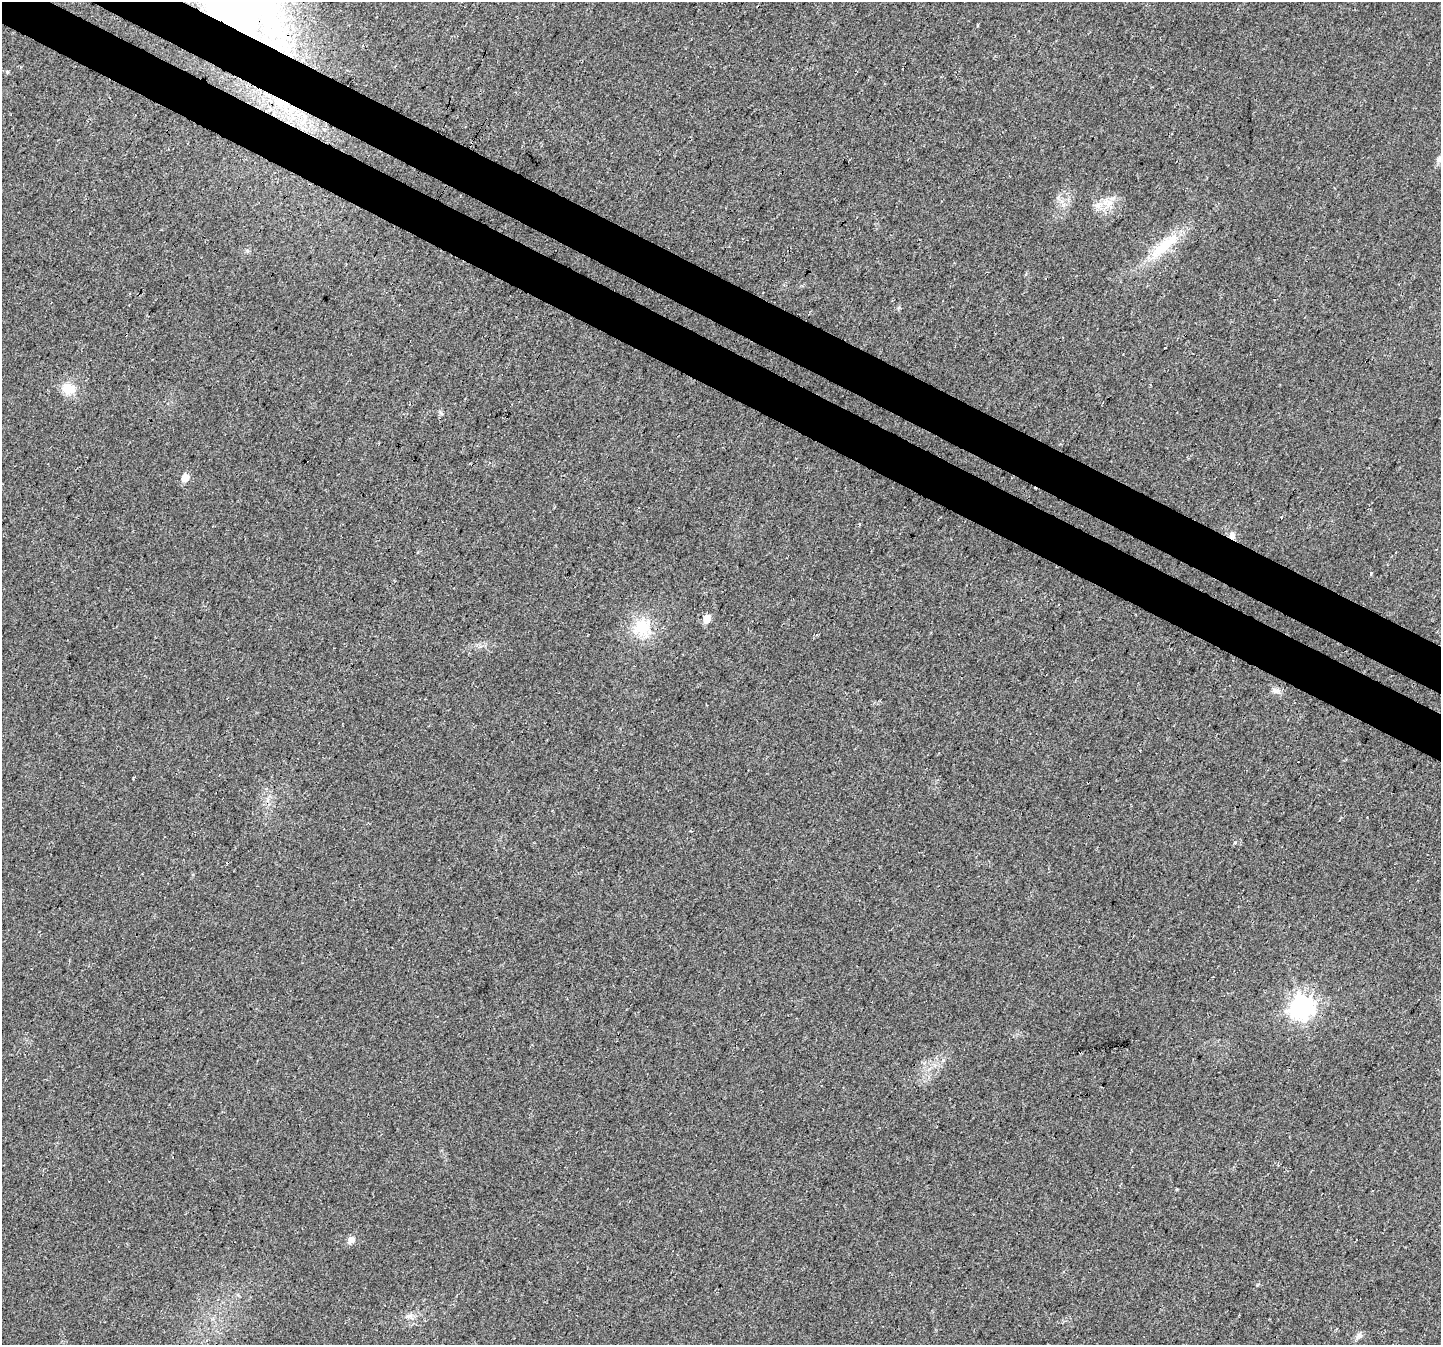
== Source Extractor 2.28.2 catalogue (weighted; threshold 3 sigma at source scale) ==
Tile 11 of 4 x 4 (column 3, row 3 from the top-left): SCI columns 2909-4347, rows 1597-2939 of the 5830 x 5942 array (HDU 1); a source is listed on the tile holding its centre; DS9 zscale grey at full resolution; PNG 1443 x 1347 px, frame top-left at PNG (2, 2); no overlay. Shown black and unused: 7% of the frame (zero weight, under 3 of 4 exposures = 5% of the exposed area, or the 3 px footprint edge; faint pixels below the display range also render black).
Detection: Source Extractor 2.28.2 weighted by HDU 2 'WHT'; one run over the whole footprint, this tile lists its part. Background 0.023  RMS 0.0072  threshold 0.0325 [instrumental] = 3 sigma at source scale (4.5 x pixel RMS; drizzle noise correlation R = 1.50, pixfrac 1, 0.0396/0.0396 arcsec/px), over >= 5 px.
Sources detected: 16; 1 cosmic-ray / hot-pixel residue — not listed; the other 15 listed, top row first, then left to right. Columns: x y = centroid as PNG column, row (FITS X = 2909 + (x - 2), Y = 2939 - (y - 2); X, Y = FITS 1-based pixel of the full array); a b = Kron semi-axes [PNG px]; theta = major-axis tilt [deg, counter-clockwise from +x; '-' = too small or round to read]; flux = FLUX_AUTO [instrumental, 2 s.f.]
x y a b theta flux
1439 159 11 7 68 2.9
1107 203 18 11 -1 10
1164 246 52 14 41 29
68 389 15 12 -16 13
185 478 6 6 - 10
1232 535 11 7 79 3.3
1371 573 3 3 - 2.1
707 619 6 6 - 8.8
642 627 27 25 3 25
1276 691 12 6 -22 3.3
1235 842 5 3 - 0.78
1301 1007 9 9 - 490
351 1240 8 7 - 4.3
407 1316 8 6 3 2.5
1358 1336 10 5 55 2.3
Overlapping masked pixels (flux is a lower limit): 1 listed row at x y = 1232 535
Isophote crosses this tile's border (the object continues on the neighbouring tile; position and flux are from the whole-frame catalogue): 1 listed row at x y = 1439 159